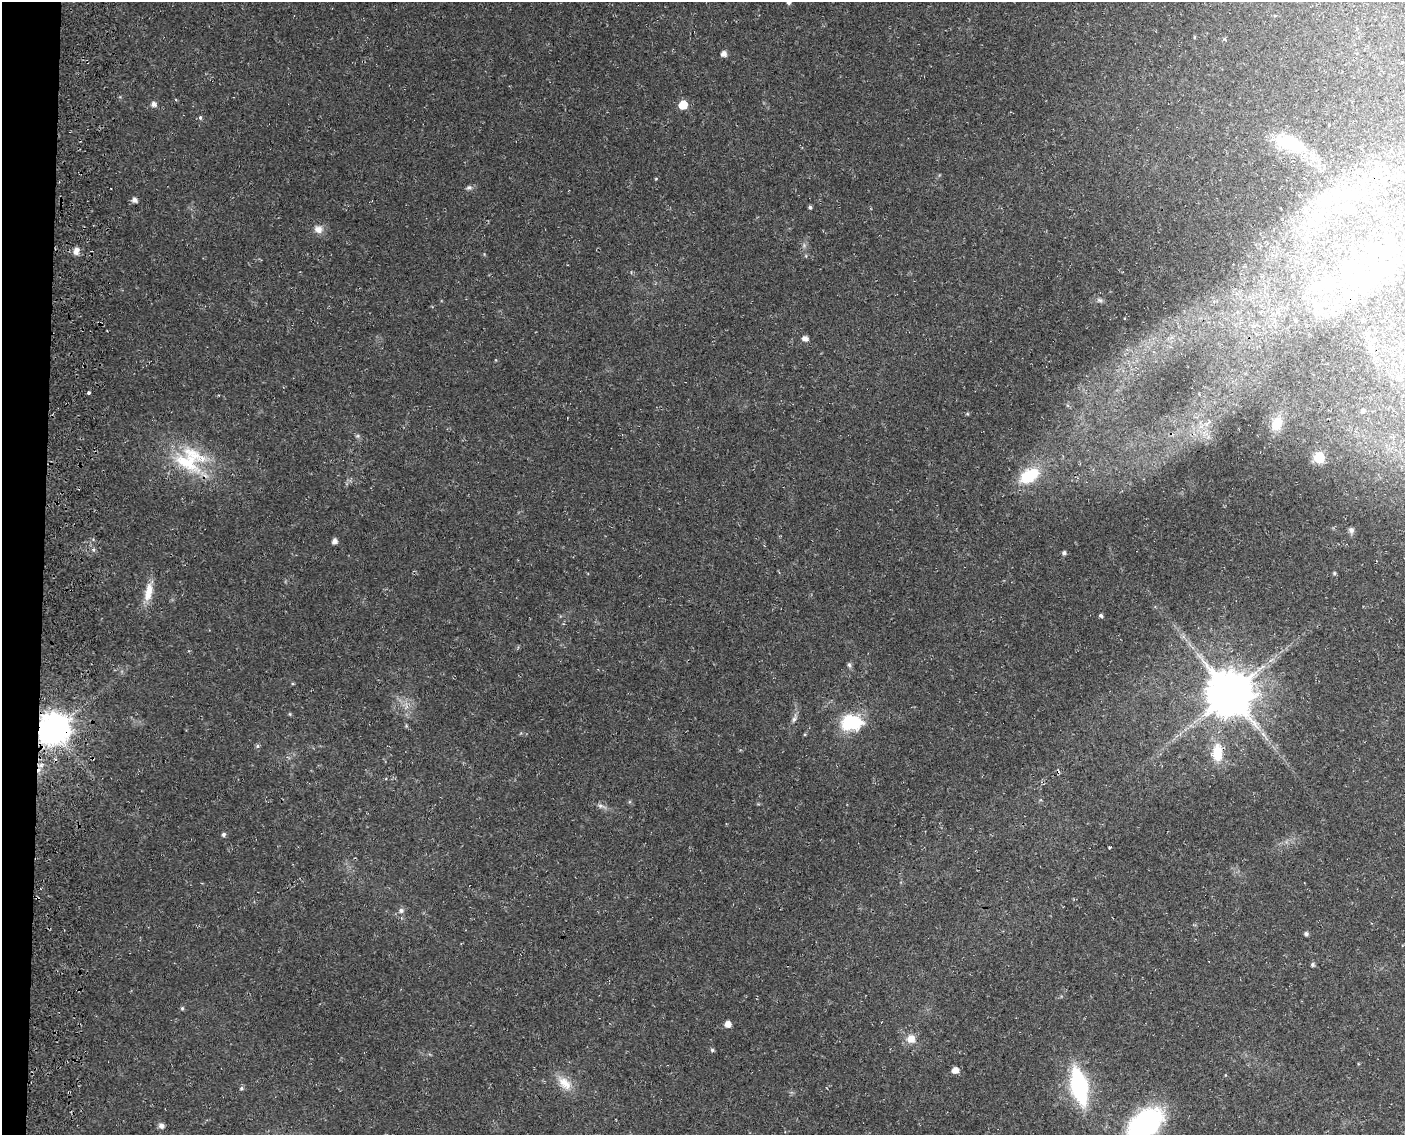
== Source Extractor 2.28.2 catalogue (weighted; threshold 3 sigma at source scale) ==
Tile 7 of 3 x 4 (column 1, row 3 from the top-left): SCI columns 344-1746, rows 1142-2274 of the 4897 x 4553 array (HDU 1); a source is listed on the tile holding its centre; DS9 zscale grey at full resolution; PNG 1407 x 1137 px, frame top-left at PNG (2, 2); no overlay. Shown black and unused: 3% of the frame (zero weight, under 3 of 4 exposures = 5% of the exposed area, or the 3 px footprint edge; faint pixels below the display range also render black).
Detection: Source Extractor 2.28.2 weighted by HDU 2 'WHT'; one run over the whole footprint, this tile lists its part. Background 0.0198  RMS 0.0035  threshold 0.0157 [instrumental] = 3 sigma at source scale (4.5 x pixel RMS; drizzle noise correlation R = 1.50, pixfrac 1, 0.0396/0.0396 arcsec/px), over >= 5 px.
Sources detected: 68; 3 inside a brighter object's white glare — not listed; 1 inside a brighter listed object's ellipse — not listed separately; the other 64 listed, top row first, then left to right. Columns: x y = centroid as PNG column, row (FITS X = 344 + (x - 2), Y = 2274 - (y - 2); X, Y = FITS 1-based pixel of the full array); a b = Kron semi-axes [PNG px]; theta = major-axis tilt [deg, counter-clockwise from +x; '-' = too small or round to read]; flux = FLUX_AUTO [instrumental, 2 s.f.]
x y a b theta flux
788 2 5 4 - 0.64
1194 37 5 3 - 0.3
724 54 5 5 - 1.8
154 104 6 6 - 1.4
683 105 6 5 - 11
200 117 5 5 - 0.64
1289 143 42 17 -18 16
656 179 4 3 - 0.26
469 187 8 6 9 0.89
1335 192 14 7 7 3.4
1321 198 12 10 -33 3.5
135 200 6 5 - 1.7
810 207 4 4 - 0.73
1315 215 9 7 -2 2.3
1321 228 7 4 18 0.75
318 229 11 10 - 2.4
76 251 10 7 78 1.8
1379 256 31 15 7 16
1375 273 18 13 13 9
1314 284 8 6 71 1.6
1304 297 6 5 - 0.76
1326 298 9 5 -44 1.4
1099 300 8 6 -16 0.96
1319 308 19 11 -60 5.4
805 338 6 5 - 1.8
89 393 4 3 - 0.5
1362 411 5 4 - 0.71
1277 423 17 12 68 4.6
357 436 6 5 - 0.6
1319 457 6 6 - 27
190 460 44 37 -1 26
1029 476 25 15 32 14
1351 530 8 7 - 1.1
335 541 5 5 - 1.6
1064 553 5 4 - 0.87
1334 573 5 4 - 0.46
148 592 26 9 80 5.2
1101 615 5 4 - 0.66
849 665 7 5 -73 0.75
1230 693 12 12 - 1700
290 714 5 3 - 0.34
794 719 9 5 69 1
851 722 22 15 0 18
54 729 10 9 - 610
1263 734 7 4 -20 0.75
257 746 6 5 - 0.61
1217 753 24 14 88 8.6
41 765 6 6 - 1.2
600 806 8 5 -8 0.99
224 834 6 5 - 0.69
1109 848 3 3 - 0.46
401 910 8 7 - 1.1
1306 934 5 4 - 0.79
1312 965 6 5 - 0.59
182 1008 5 4 - 0.47
728 1024 5 5 - 2.8
911 1039 11 11 - 3.4
712 1050 5 5 - 0.51
955 1070 5 5 - 3
565 1083 22 12 -45 5.4
1079 1086 28 12 -78 47
241 1088 6 5 - 0.59
1145 1124 30 19 40 65
161 1126 8 7 - 1.2
Overlapping masked pixels (flux is a lower limit): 1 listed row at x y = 54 729
Isophote crosses this tile's border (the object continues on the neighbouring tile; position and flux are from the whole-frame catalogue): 2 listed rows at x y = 788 2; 1145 1124